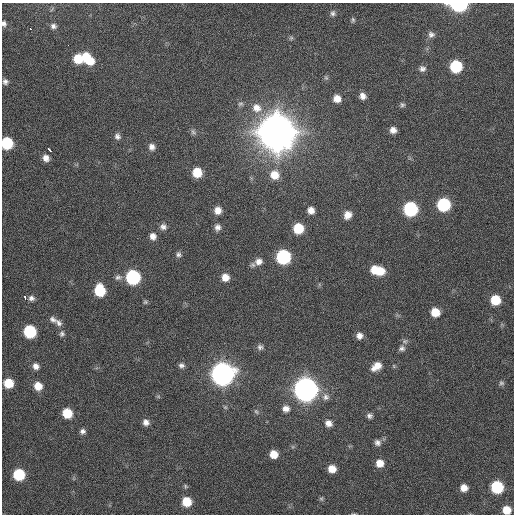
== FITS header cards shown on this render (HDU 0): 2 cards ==
NAXIS1  =                  512 / Axis length
NAXIS2  =                  512 / Axis length

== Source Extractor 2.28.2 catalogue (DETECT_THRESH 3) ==
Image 512 x 512 px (HDU 0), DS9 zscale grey, 1 PNG px = 1 image px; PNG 516 x 516 px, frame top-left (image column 1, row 512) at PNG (2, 3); no overlay
Background 98.3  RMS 9.9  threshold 29.7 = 3 sigma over >= 5 px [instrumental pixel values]
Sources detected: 93; all 93 listed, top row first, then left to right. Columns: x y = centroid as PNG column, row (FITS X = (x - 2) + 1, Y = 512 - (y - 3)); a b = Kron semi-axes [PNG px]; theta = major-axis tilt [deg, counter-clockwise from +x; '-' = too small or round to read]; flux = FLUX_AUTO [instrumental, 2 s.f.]
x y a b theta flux
459 5 10 6 -1 1.2e+05
52 9 8 3 58 1.1e+03
333 13 8 7 - 2.1e+03
353 20 7 5 89 1.2e+03
4 24 7 6 - 2.1e+03
53 26 8 7 - 2.7e+03
30 29 3 2 - 3.8e+03
431 34 9 8 - 2.7e+03
291 38 7 5 44 1.2e+03
68 45 2 2 - 2.3e+03
86 57 10 7 88 1.0e+04
78 59 11 9 -10 1.7e+04
90 61 9 9 - 1.0e+04
456 66 8 8 - 4.1e+04
422 69 9 7 -7 2.6e+03
326 78 8 5 -63 1.3e+03
5 82 7 6 - 2.3e+03
362 96 7 7 - 4.1e+03
337 98 8 7 - 6.5e+03
240 104 8 7 - 2.0e+03
402 105 7 6 - 1.5e+03
257 108 14 13 - 9.2e+03
393 130 7 6 - 4.1e+03
193 132 9 6 -46 1.9e+03
276 132 12 12 - 3.8e+06
117 136 8 7 - 2.6e+03
7 143 8 8 - 4.1e+04
152 147 8 8 - 3.5e+03
49 150 4 3 - 4.2e+03
46 158 7 6 - 4.2e+03
197 172 8 7 - 1.6e+04
274 175 11 10 - 1.0e+04
444 205 8 8 - 5.9e+04
410 209 9 9 - 8.4e+04
218 210 8 8 - 5.8e+03
311 210 8 7 - 4.9e+03
348 215 9 8 - 6.4e+03
163 227 9 8 - 3.0e+03
217 227 8 7 - 3.2e+03
298 228 8 8 - 2.1e+04
153 236 8 7 - 4.2e+03
178 254 7 7 - 2.0e+03
283 257 9 9 - 8.9e+04
258 261 10 9 - 4.4e+03
252 265 8 6 4 1.8e+03
375 270 9 8 - 1.1e+04
380 271 9 8 - 1.2e+04
118 277 10 7 13 2.5e+03
133 277 9 8 - 9.2e+04
225 277 8 8 - 6.5e+03
100 290 9 8 - 2.8e+04
25 298 4 2 - 9.3e+03
31 298 8 7 - 2.6e+03
495 300 8 8 - 1.8e+04
145 302 6 5 - 1.1e+03
435 312 8 7 - 1.1e+04
53 319 11 7 -30 3.0e+03
59 323 11 8 -50 3.1e+03
30 332 8 8 - 4.8e+04
62 334 8 6 76 2.0e+03
359 336 7 6 - 3.5e+03
405 341 8 7 - 1.8e+03
260 347 8 7 - 2.3e+03
402 348 9 7 16 2.3e+03
181 365 7 6 - 2.2e+03
36 366 8 7 - 3.7e+03
376 366 11 7 37 8.2e+03
394 366 6 3 -71 7.5e+02
222 374 10 10 - 7.2e+05
9 383 7 7 - 1.5e+04
501 383 7 7 - 1.6e+03
38 386 8 8 - 8.9e+03
306 389 10 9 - 8.2e+05
158 396 6 4 -45 9.5e+02
326 397 10 10 - 3.8e+03
286 409 9 8 - 4.1e+03
256 412 8 6 -49 1.5e+03
67 413 7 7 - 1.8e+04
369 416 6 6 - 2.1e+03
146 422 8 7 - 3.6e+03
328 423 8 7 - 4.4e+03
83 431 6 6 - 2.4e+03
377 443 8 8 - 2.8e+03
274 454 7 6 - 9.3e+03
380 463 8 8 - 6.8e+03
332 469 7 6 - 8.0e+03
19 475 8 8 - 3.6e+04
497 487 8 8 - 4.6e+04
464 488 6 6 - 6.0e+03
321 499 7 6 - 1.1e+03
187 502 8 8 - 1.5e+04
507 510 7 7 - 1.0e+04
353 514 7 3 -6 6.6e+02
At the frame edge (FLAGS 8, measured only in part): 5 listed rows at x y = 459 5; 4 24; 7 143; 507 510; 353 514